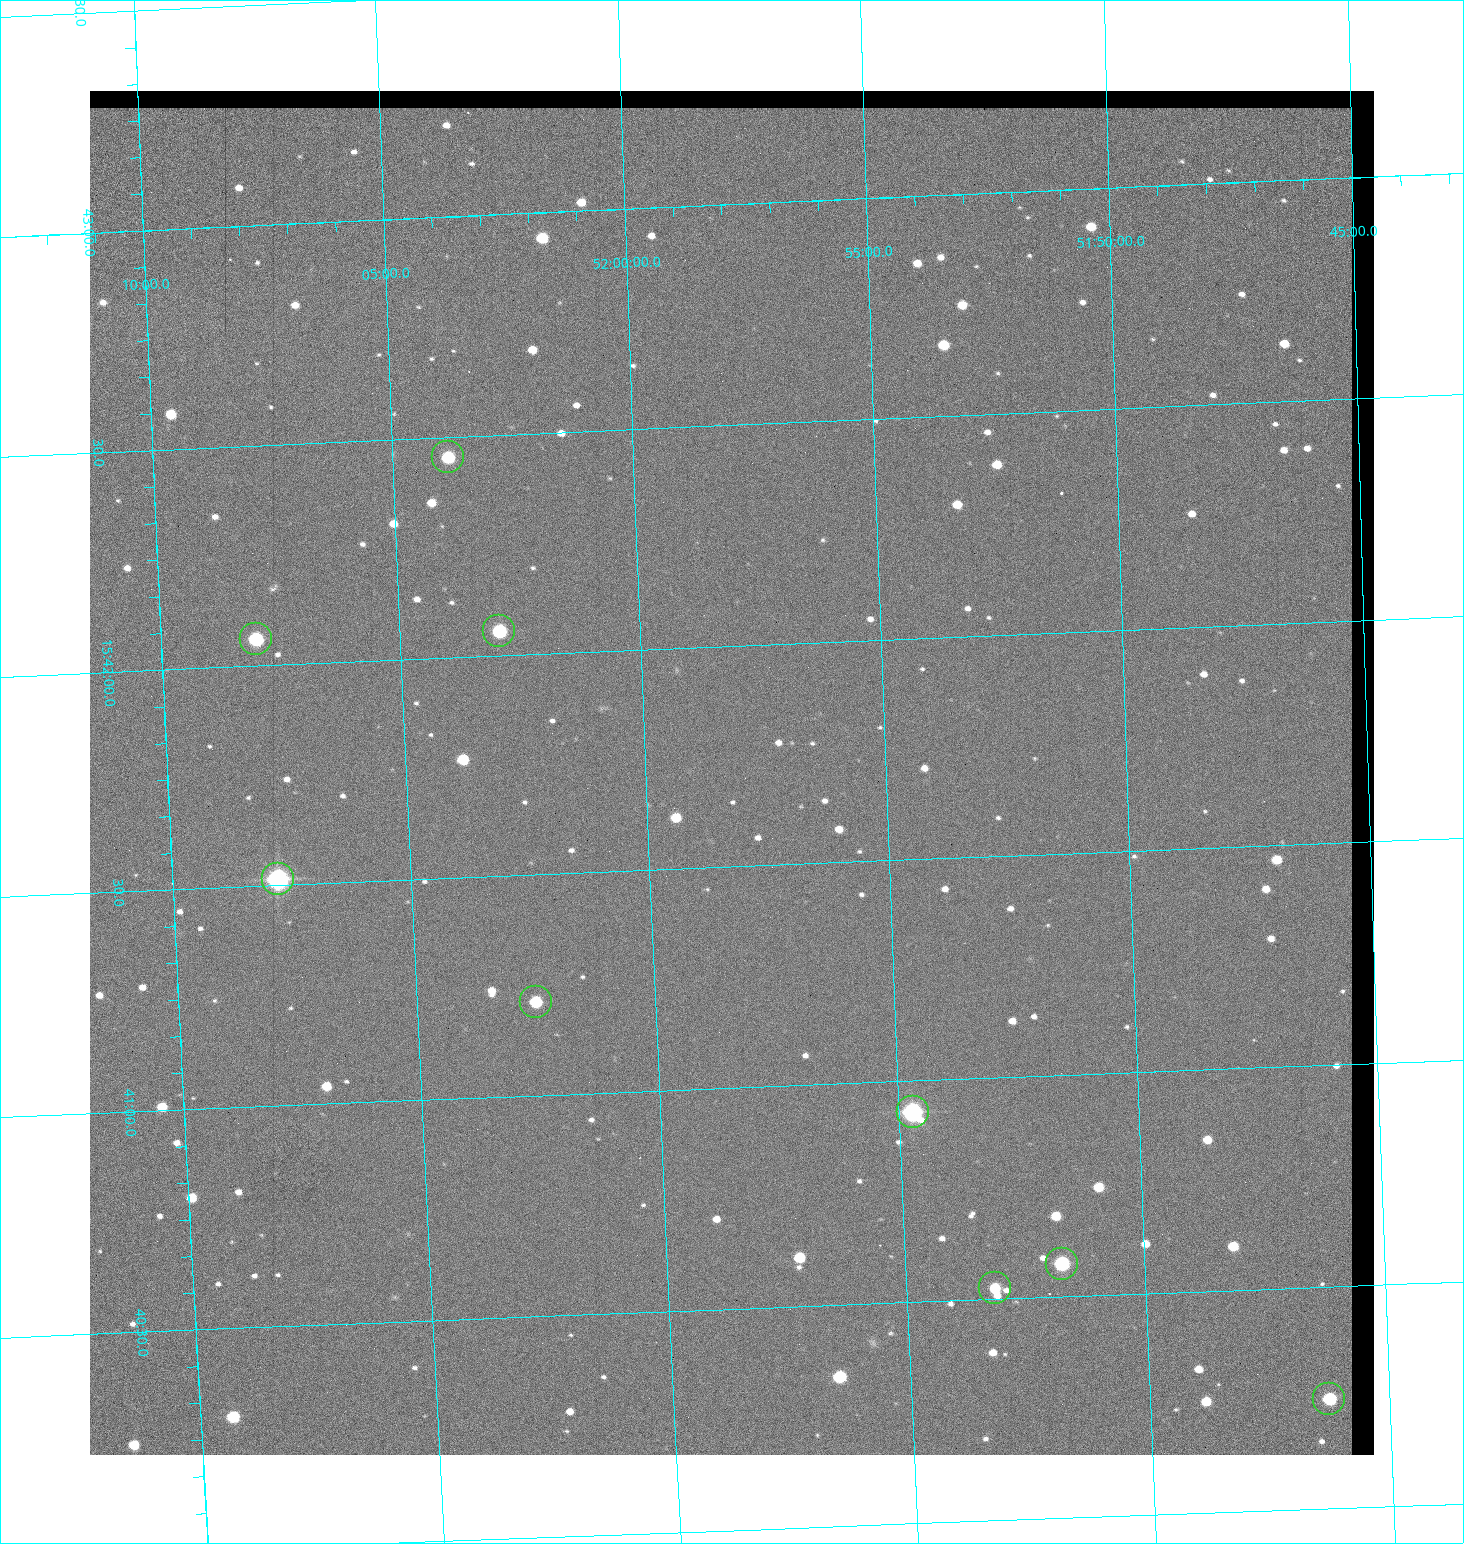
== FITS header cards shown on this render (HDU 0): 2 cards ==
NAXIS1  =                 1284 / length of data axis 1
NAXIS2  =                 1364 / length of data axis 2

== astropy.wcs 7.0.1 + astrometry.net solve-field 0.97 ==
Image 1284 x 1364 px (HDU 0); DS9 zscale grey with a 90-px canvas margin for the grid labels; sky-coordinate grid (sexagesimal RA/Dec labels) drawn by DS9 from the SOLVED WCS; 9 Tycho-2 reference stars matched to detected sources circled (green)
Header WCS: RA---TAN/DEC--TAN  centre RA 15:41:43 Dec +51:58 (235.43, +51.97 deg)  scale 1.26 arcsec/px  FOV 26.9' x 28.5'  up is +92 deg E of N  parity flipped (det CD > 0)
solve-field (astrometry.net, Tycho-2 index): VERIFIED the header's WCS against the Tycho-2 star catalogue (9 matches, 0 conflicts) and refined it, rather than solving blind
Solved WCS: RA---TAN-SIP/DEC--TAN-SIP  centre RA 15:41:43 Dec +51:58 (235.43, +51.97 deg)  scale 1.25 arcsec/px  FOV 26.8' x 28.5'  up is +92 deg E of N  parity flipped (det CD > 0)
The solver's refit moves the header's centre by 0.42 arcsec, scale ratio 0.9962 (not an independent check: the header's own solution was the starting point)
Tycho-2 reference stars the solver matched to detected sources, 9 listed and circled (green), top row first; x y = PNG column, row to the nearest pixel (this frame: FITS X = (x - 90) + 1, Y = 1364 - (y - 91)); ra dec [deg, ICRS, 3 dp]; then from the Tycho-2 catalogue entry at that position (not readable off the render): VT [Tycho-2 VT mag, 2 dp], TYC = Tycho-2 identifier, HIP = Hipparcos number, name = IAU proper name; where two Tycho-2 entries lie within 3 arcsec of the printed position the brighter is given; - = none
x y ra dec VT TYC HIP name
448 457 235.614 +52.064 11.61 3489-1132-1 - -
499 631 235.514 +52.049 11.19 3489-1407-1 - -
256 639 235.515 +52.133 11.12 3489-1380-1 - -
278 879 235.378 +52.130 9.31 3489-1322-1 76850 -
536 1002 235.303 +52.042 11.52 3489-958-1 - -
913 1112 235.232 +51.912 9.59 3489-824-1 - -
1062 1264 235.143 +51.862 10.97 3489-1016-1 - -
995 1288 235.131 +51.886 12.29 3489-908-1 - -
1329 1399 235.062 +51.771 11.53 3489-1453-1 - -